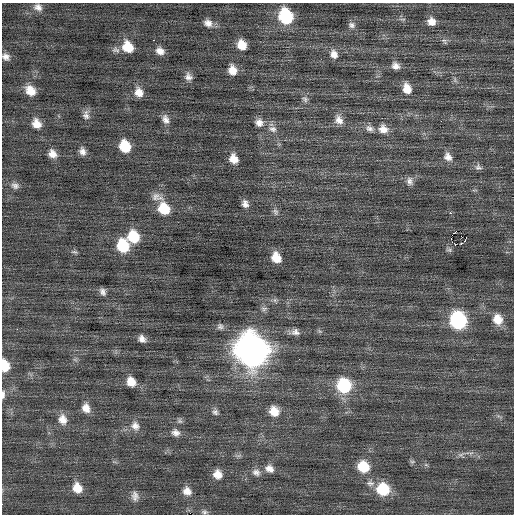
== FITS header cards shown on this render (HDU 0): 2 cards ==
NAXIS1  =                  512 / Axis length
NAXIS2  =                  512 / Axis length

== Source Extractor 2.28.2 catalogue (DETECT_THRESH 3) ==
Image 512 x 512 px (HDU 0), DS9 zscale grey, 1 PNG px = 1 image px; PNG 516 x 516 px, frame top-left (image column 1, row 512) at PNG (2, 3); no overlay
Background 0.0656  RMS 0.77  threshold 2.3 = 3 sigma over >= 5 px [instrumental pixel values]
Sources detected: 91; all 91 listed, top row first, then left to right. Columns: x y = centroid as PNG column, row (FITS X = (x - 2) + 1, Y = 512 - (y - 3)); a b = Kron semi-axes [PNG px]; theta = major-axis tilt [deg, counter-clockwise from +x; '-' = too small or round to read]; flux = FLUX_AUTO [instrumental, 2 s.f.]
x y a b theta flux
38 7 11 9 -22 300
286 16 12 10 -69 3600
431 21 10 9 - 420
208 23 11 9 -26 360
351 25 9 8 - 190
153 40 2 2 - 190
444 41 10 6 -43 150
242 45 10 9 - 740
128 47 12 10 -55 1000
116 50 10 8 -21 200
160 51 10 8 -26 370
334 54 12 9 -68 380
6 57 9 8 - 270
396 66 9 8 - 310
232 70 10 9 - 600
188 77 11 9 -56 300
455 80 9 5 -79 130
407 88 12 9 -75 640
30 91 12 9 -46 670
139 92 11 9 -61 510
305 99 10 7 -41 170
86 115 14 9 90 300
165 119 12 8 -69 320
339 120 13 10 -61 440
441 121 2 2 - 200
259 123 11 10 - 380
36 124 11 9 -59 550
369 128 12 9 -25 280
273 129 11 9 -18 310
383 129 13 11 -22 510
125 146 10 9 - 1500
82 151 10 8 -68 270
52 154 9 8 - 420
448 157 13 10 -51 380
234 159 10 8 -65 550
478 167 9 8 - 170
410 181 11 8 -76 270
15 186 11 9 -23 250
157 197 18 10 -19 410
245 204 9 7 -71 280
164 209 12 11 - 1400
275 212 10 7 -57 180
450 213 2 2 - 220
454 233 3 2 - 35
461 236 2 2 - 41
133 237 12 11 - 1600
451 239 2 2 - 270
465 240 5 2 - 61
455 244 2 2 - 34
461 244 3 2 - 440
123 246 12 10 -69 2100
449 250 9 6 -16 110
74 252 10 4 -16 97
276 257 11 9 -63 800
103 292 9 6 -65 220
275 300 7 6 - 120
264 309 9 6 5 160
498 319 12 10 -69 800
458 320 12 10 -65 6800
220 326 9 8 - 190
17 329 2 2 - 100
319 331 7 4 -70 81
295 332 11 9 -13 280
142 339 8 6 -39 280
251 350 16 14 -61 76000
75 360 7 4 -19 89
5 366 11 7 -81 1100
131 382 10 9 - 630
344 386 13 12 - 3500
3 394 10 4 86 170
86 408 11 9 -67 470
274 411 12 10 -60 730
215 412 9 7 -48 180
62 419 14 11 -73 550
179 421 8 7 - 140
135 426 13 12 - 450
176 433 11 9 -26 290
238 455 10 4 3 130
461 455 11 8 9 230
412 462 6 6 - 100
426 465 6 4 -19 79
363 467 11 10 - 1500
269 469 12 9 -30 390
256 472 12 9 -24 300
218 474 10 9 - 550
370 483 12 8 -4 280
77 488 11 9 -62 730
383 489 12 11 - 2200
187 491 11 10 - 440
135 496 14 9 -81 320
204 512 9 6 -6 140
At the frame edge (FLAGS 8, measured only in part): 3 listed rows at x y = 6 57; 5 366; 3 394